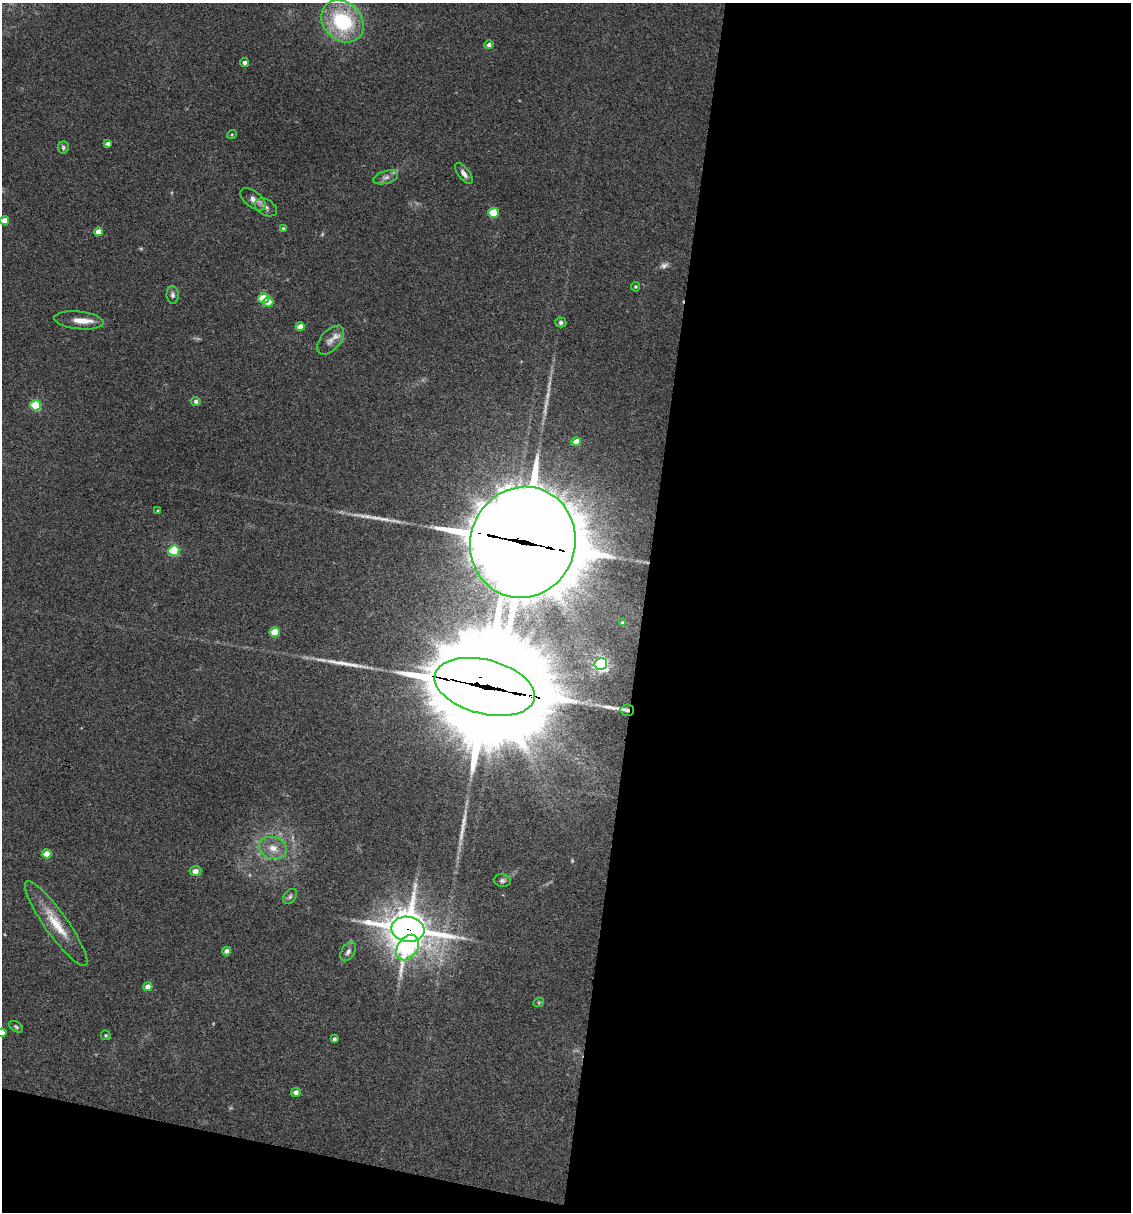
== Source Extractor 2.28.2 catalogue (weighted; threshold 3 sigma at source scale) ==
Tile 16 of 4 x 4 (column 4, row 4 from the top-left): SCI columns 3621-4749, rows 3-1212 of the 4864 x 4846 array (HDU 1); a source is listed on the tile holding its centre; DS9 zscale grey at full resolution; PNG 1133 x 1214 px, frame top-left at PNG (2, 3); each listed source drawn as its Kron ellipse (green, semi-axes under 4 px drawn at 4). Shown black and unused: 46% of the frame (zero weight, under 3 of 4 exposures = <1% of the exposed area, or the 3 px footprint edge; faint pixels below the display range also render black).
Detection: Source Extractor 2.28.2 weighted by HDU 2 'WHT'; one run over the whole footprint, this tile lists its part. Background 0.127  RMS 0.0075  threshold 0.0338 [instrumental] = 3 sigma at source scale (4.5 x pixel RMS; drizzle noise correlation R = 1.50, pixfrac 1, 0.05/0.05 arcsec/px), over >= 5 px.
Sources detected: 62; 5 too faint to see at this stretch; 4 long thin detections or spike segments (spike, bleed or trail) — neither listed nor drawn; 3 inside a brighter listed object's ellipse — not listed separately; the other 50 listed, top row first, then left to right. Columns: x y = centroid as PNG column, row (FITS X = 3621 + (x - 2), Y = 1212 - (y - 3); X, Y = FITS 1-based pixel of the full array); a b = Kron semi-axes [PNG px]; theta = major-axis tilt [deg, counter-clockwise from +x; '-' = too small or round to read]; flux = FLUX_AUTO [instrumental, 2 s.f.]
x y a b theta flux
342 21 23 19 -44 65
489 45 4 4 - 2.8
244 63 4 4 - 2.4
232 134 5 3 - 0.65
108 144 4 3 - 2.7
63 147 6 5 - 1.6
464 174 12 5 -53 3.5
386 177 12 6 16 3.3
253 199 15 8 -38 4.4
266 207 12 8 -30 3.4
494 213 5 5 - 27
5 221 4 4 - 9.2
284 229 4 3 - 1.9
98 232 4 4 - 7.4
635 287 5 4 - 1
173 295 9 6 -89 2.3
264 298 5 5 - 36
268 302 5 5 - 8.5
79 320 25 9 -6 8.5
561 322 5 5 - 2.1
300 327 4 4 - 8
331 340 17 10 48 6.7
196 401 4 4 - 2.2
36 405 5 5 - 48
576 442 5 4 - 8.5
158 511 4 3 - 0.76
523 542 56 52 69 26000
174 551 5 5 - 59
623 623 4 4 - 1.8
275 632 5 4 - 20
601 664 6 6 - 180
485 687 51 27 -14 28000
627 710 7 6 - 2.4
273 848 14 11 -17 8.6
47 854 5 4 - 11
195 871 6 5 - 4.4
502 881 8 6 -4 2
290 897 8 6 51 1.7
56 924 51 11 -55 23
408 929 16 12 -8 2200
408 947 14 9 55 110
227 951 4 4 - 3.3
348 952 11 6 57 2.9
148 987 4 4 - 6.9
539 1002 5 3 - 0.72
16 1027 8 4 -32 1.4
2 1033 4 4 - 7.3
106 1035 5 4 - 0.93
334 1039 4 3 - 1.6
296 1092 5 4 - 3.4
Overlapping masked pixels (flux is a lower limit): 5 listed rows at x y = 523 542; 485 687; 627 710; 408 929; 408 947
Isophote crosses this tile's border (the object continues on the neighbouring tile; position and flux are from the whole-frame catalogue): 2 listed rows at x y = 5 221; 2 1033